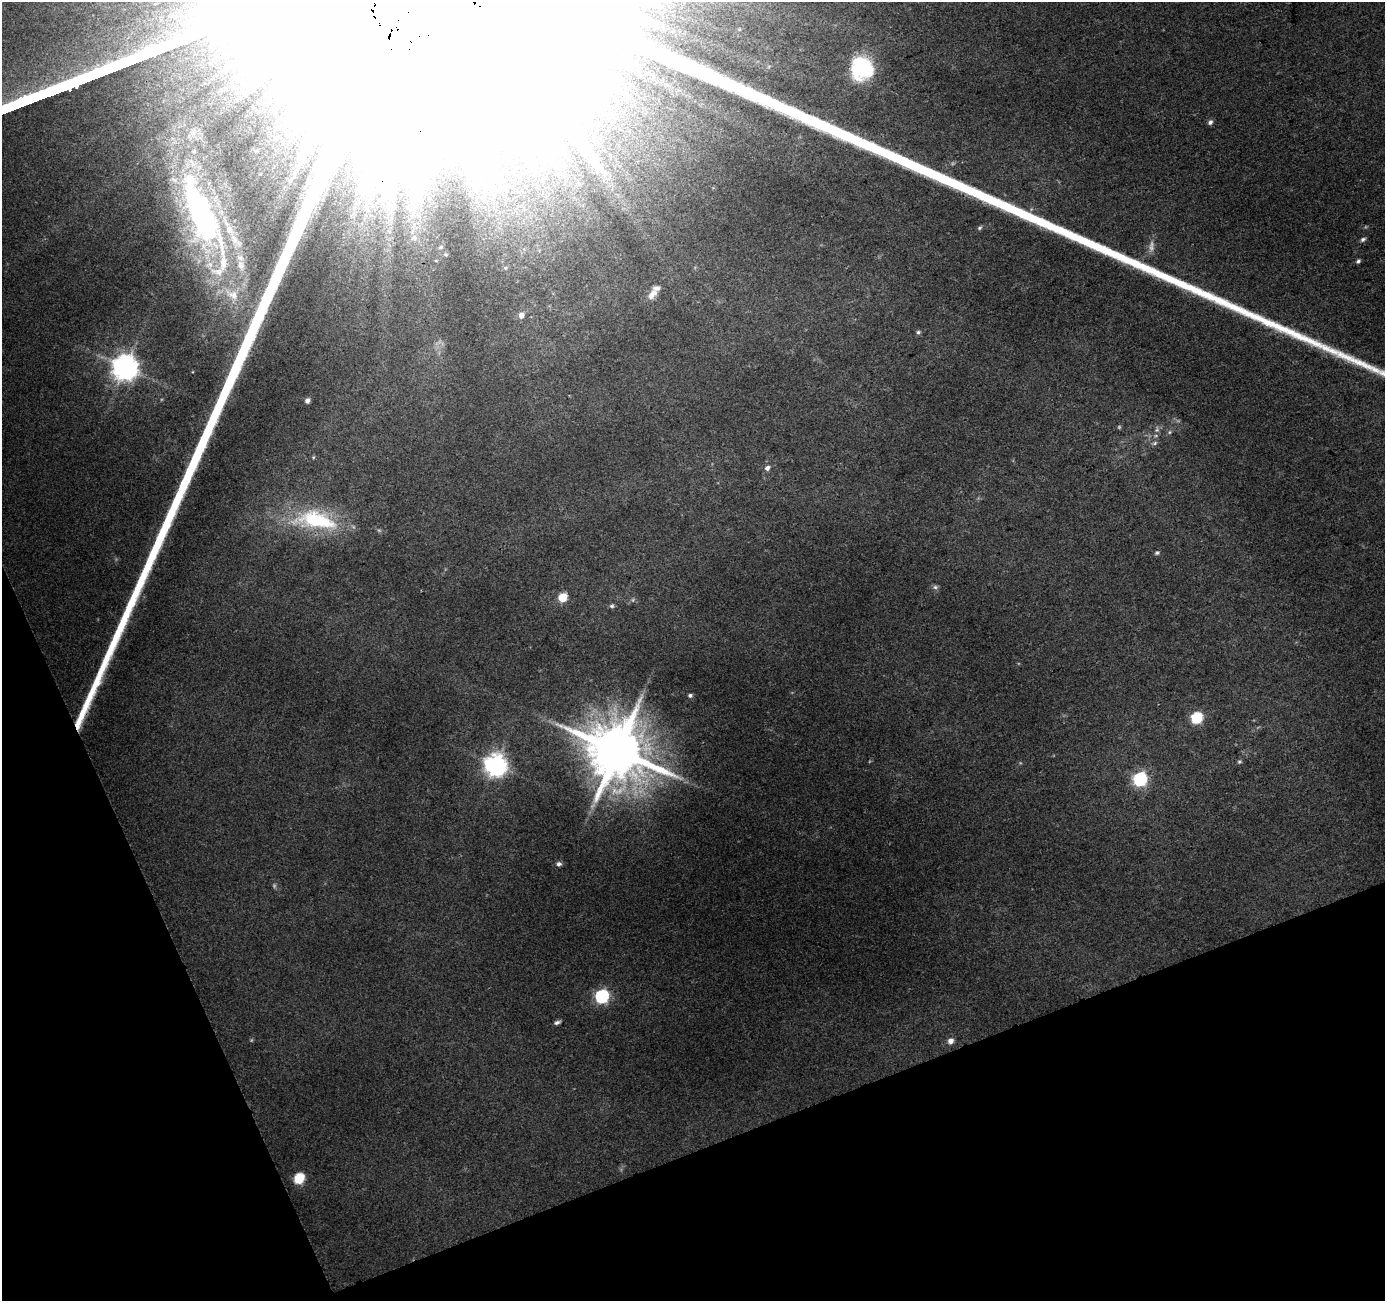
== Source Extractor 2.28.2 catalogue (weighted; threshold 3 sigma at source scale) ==
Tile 14 of 4 x 4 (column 2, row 4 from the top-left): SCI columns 1438-2820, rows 106-1404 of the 5645 x 5464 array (HDU 1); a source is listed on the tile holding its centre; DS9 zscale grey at full resolution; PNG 1387 x 1303 px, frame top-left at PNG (2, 2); no overlay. Shown black and unused: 19% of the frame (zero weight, under 3 of 4 exposures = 5% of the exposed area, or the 3 px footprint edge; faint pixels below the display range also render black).
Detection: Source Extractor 2.28.2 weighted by HDU 2 'WHT'; one run over the whole footprint, this tile lists its part. Background 0.0265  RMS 0.0037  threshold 0.0165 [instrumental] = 3 sigma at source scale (4.5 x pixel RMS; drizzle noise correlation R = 1.50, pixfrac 1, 0.0396/0.0396 arcsec/px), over >= 5 px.
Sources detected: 57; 6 too faint to see at this stretch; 3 inside a brighter object's white glare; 1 long thin detection or spike segment (spike, bleed or trail) — not listed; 5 inside a brighter listed object's ellipse — not listed separately; the other 42 listed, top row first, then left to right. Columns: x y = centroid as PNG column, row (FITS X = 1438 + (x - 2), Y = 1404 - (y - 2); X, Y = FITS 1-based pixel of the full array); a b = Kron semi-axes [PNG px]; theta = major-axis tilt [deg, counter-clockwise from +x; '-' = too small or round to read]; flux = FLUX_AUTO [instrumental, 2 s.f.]
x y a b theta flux
862 68 25 24 - 25
1210 122 6 5 - 1.2
311 139 16 9 -57 3.1
599 167 14 5 -49 2.7
370 196 13 5 86 2.6
420 200 10 4 -40 1.2
380 201 7 6 - 1.5
392 208 15 9 73 4.8
201 214 106 32 -72 130
418 216 7 6 - 1.6
980 228 7 5 39 0.72
414 238 9 7 -66 1.6
1363 239 7 4 33 0.94
441 247 4 4 - 0.41
1358 261 6 4 43 0.87
505 268 6 5 - 0.72
652 294 16 9 53 3.4
521 315 6 6 - 2.3
918 332 6 5 - 0.79
125 367 8 8 - 490
307 400 5 4 - 1.7
1157 429 9 5 80 1.2
1169 432 6 5 - 0.63
1155 443 8 5 28 0.82
313 457 5 4 - 0.44
767 468 7 6 - 1.4
316 520 64 26 -8 42
1157 553 7 5 17 0.72
935 587 7 6 - 0.96
563 597 6 5 - 16
612 606 7 6 - 0.79
690 695 5 4 - 0.84
1196 718 6 6 - 42
617 751 17 16 - 3400
1239 762 5 4 - 0.57
496 765 8 8 - 330
1140 779 6 6 - 86
559 864 6 6 - 1.1
602 996 6 6 - 76
557 1022 8 4 20 1.1
950 1041 6 5 - 2.6
299 1178 6 6 - 28
Unlisted compact peaks at least as high as the median listed source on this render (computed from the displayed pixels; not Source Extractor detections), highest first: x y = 1310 341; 1349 358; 1359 362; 1325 348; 1376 370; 1342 354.